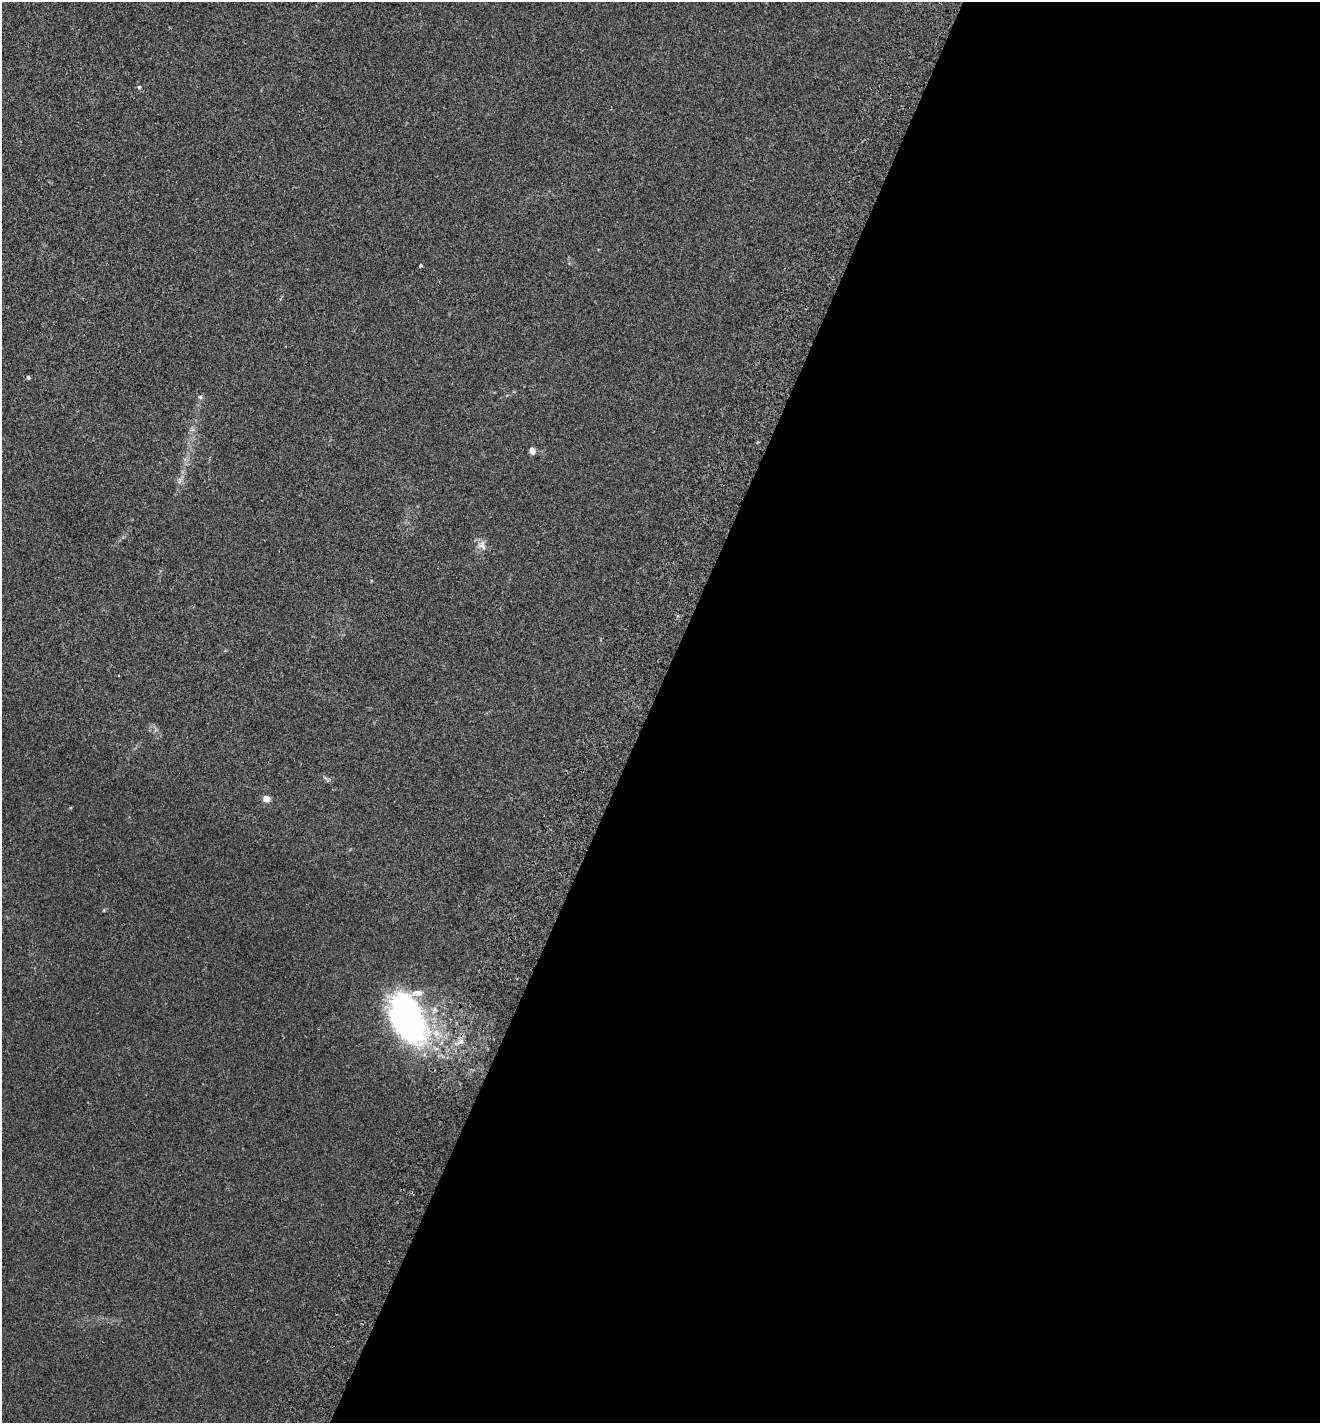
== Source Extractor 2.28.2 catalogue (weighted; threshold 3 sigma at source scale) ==
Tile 12 of 4 x 4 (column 4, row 3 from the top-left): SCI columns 4153-5470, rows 1455-2875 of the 5803 x 5747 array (HDU 1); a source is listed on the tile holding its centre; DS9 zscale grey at full resolution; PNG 1322 x 1425 px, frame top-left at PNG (2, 2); no overlay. Shown black and unused: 51% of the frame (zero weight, under 2 of 3 exposures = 3% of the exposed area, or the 3 px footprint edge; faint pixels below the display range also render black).
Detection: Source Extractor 2.28.2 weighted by HDU 2 'WHT'; one run over the whole footprint, this tile lists its part. Background 0.0531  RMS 0.0077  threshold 0.0346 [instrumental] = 3 sigma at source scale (4.5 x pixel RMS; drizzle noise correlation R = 1.50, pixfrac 1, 0.05/0.05 arcsec/px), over >= 5 px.
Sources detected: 10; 1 inside a brighter listed object's ellipse — not listed separately; the other 9 listed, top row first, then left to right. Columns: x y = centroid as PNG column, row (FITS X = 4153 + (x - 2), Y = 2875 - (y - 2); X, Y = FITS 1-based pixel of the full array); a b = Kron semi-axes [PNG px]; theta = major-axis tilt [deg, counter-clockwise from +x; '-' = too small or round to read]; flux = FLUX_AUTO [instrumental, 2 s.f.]
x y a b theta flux
139 87 5 4 - 1.2
421 265 3 3 - 2.9
28 377 3 3 - 1.5
200 397 6 5 - 1.2
532 451 7 5 -68 3.7
482 545 14 11 -69 5.1
267 799 6 5 - 5.7
408 1018 61 35 -69 190
461 1041 6 6 - 2.4